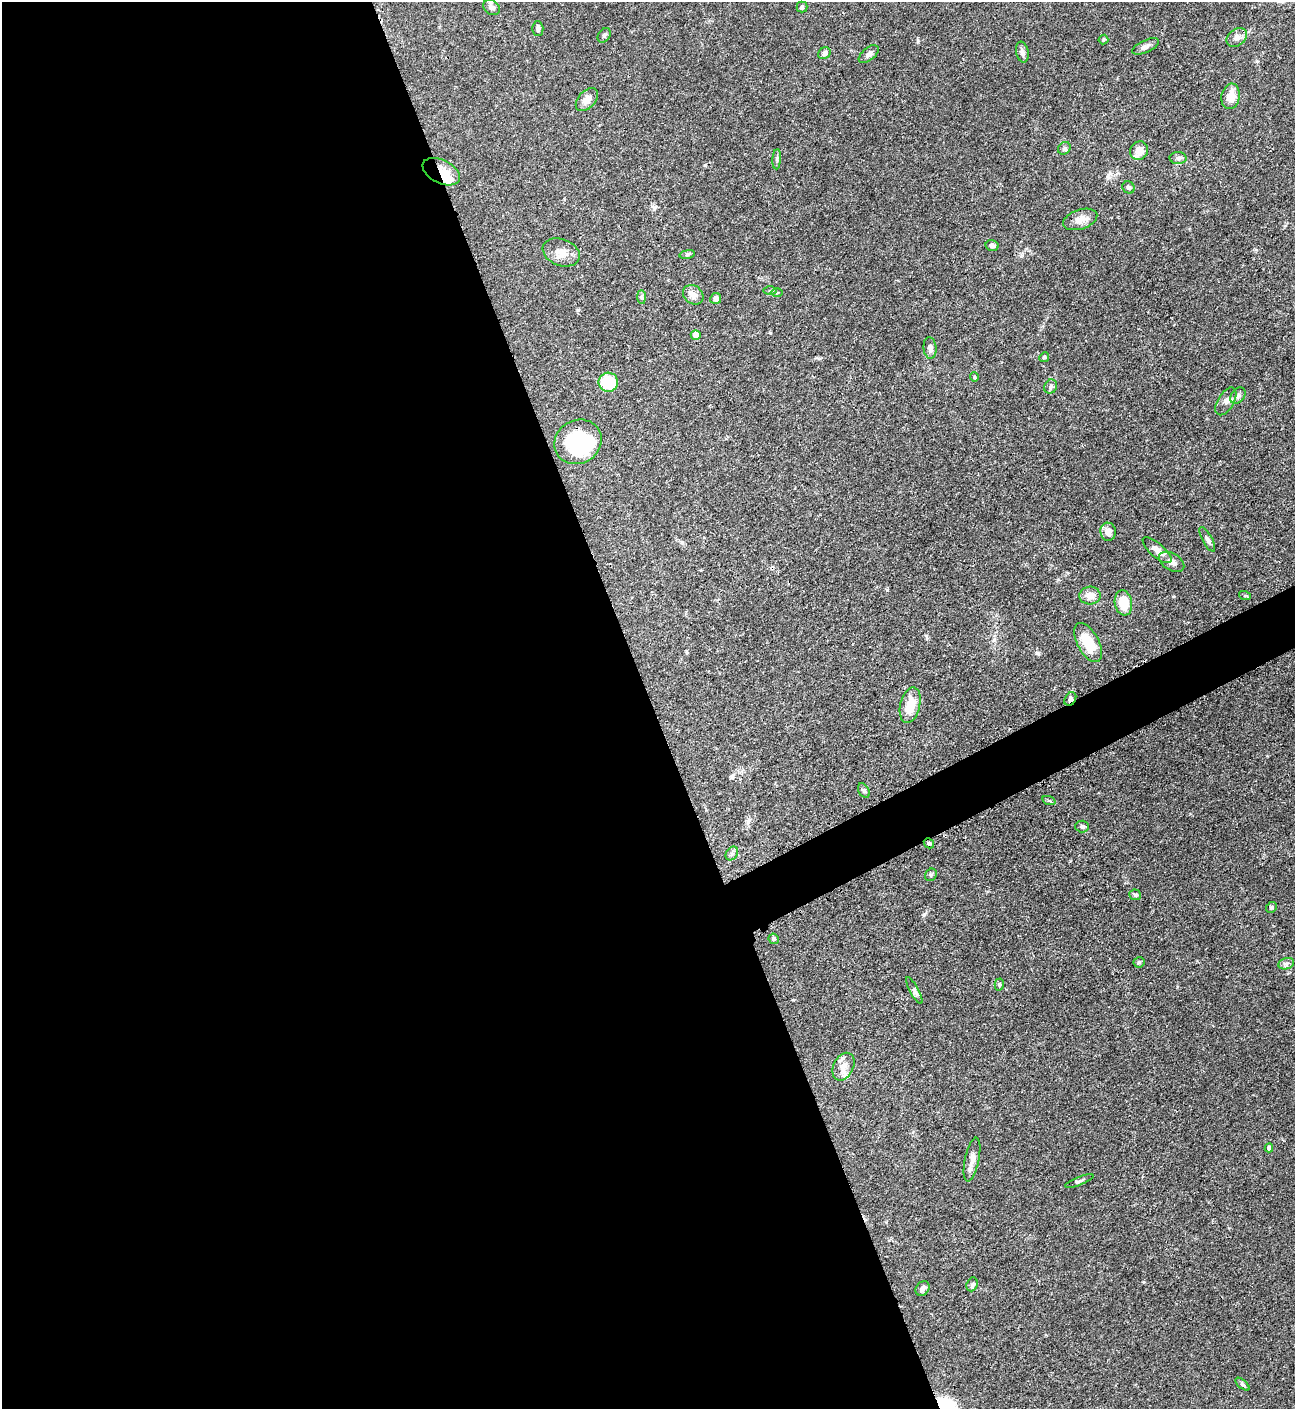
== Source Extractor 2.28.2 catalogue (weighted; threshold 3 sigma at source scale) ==
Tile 9 of 4 x 4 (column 1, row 3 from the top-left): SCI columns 295-1587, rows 1419-2825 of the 5630 x 5648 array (HDU 1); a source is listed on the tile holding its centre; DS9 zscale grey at full resolution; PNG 1297 x 1411 px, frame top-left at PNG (2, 2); each listed source drawn as its Kron ellipse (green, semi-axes under 4 px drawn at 4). Shown black and unused: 52% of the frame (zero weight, under 3 of 4 exposures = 1% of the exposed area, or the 3 px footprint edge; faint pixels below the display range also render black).
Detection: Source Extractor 2.28.2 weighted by HDU 2 'WHT'; one run over the whole footprint, this tile lists its part. Background 0.0528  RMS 0.0031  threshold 0.0141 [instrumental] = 3 sigma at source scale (4.5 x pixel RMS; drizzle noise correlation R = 1.50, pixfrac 1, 0.05/0.05 arcsec/px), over >= 5 px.
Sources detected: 72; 2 inside a brighter object's white glare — neither listed nor drawn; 4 inside a brighter listed object's ellipse — not listed separately; the other 66 listed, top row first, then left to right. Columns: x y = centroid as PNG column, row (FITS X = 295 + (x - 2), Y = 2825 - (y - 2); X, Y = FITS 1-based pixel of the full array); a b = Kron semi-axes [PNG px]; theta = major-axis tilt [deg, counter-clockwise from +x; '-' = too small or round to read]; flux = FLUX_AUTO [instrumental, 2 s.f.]
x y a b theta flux
492 7 9 7 -38 1.3
802 7 5 5 - 0.48
538 29 7 5 -88 0.98
604 35 8 5 56 0.67
1237 37 11 8 37 1.8
1103 40 5 4 - 0.41
1146 46 14 6 25 1.3
1022 52 10 6 -80 1.1
824 53 6 5 - 1.1
869 54 12 6 40 1.2
1231 96 13 9 79 4.6
587 100 13 8 48 2.5
1064 148 7 5 45 0.64
1139 151 9 9 - 3.1
1178 158 8 6 -2 0.87
777 159 10 4 86 0.64
441 172 20 11 -26 4
1128 187 6 5 - 0.62
1080 219 18 9 19 2.8
992 246 6 5 - 1.2
561 252 19 13 -21 3.7
687 254 8 4 9 0.52
770 291 7 4 0 0.55
777 292 6 4 1 0.47
693 295 11 9 -39 1.8
642 297 7 4 -88 0.56
716 299 5 5 - 1.5
696 335 5 5 - 2.4
930 348 11 6 -85 1.3
1044 357 5 4 - 0.38
974 377 5 4 - 0.35
608 382 9 9 - 14
1051 386 7 6 - 0.85
1238 396 9 6 49 1
1226 401 15 8 59 1.8
578 442 24 21 31 20
1108 532 9 7 -81 2.7
1207 539 14 5 -61 0.98
1157 550 18 7 -40 2.1
1171 562 14 8 -30 2.1
1090 596 10 9 - 2.7
1245 596 6 4 -18 0.35
1123 603 13 8 -80 6.6
1088 643 21 10 -61 8.5
1070 699 7 5 57 1
910 705 18 10 76 6.1
864 791 8 5 -59 0.59
1049 801 7 4 -19 0.49
1082 827 7 6 - 0.75
929 843 5 4 - 0.48
732 854 7 5 54 0.78
931 875 6 5 - 0.51
1135 895 6 5 - 0.58
1271 907 6 5 - 0.5
774 939 5 5 - 0.51
1139 962 5 5 - 0.47
1286 964 8 5 18 0.87
999 985 6 4 -88 0.47
914 990 15 4 -61 0.96
843 1067 14 10 64 2.7
1269 1148 4 4 - 0.93
972 1160 22 7 78 2.4
1079 1181 15 4 21 0.77
972 1284 7 5 69 0.63
923 1288 8 6 47 1.2
1242 1384 9 4 -41 0.54
Overlapping masked pixels (flux is a lower limit): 3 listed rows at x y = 441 172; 1070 699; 929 843
Unlisted compact peaks at least as high as the median listed source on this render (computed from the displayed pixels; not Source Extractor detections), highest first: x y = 924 914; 887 590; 918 41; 578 310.